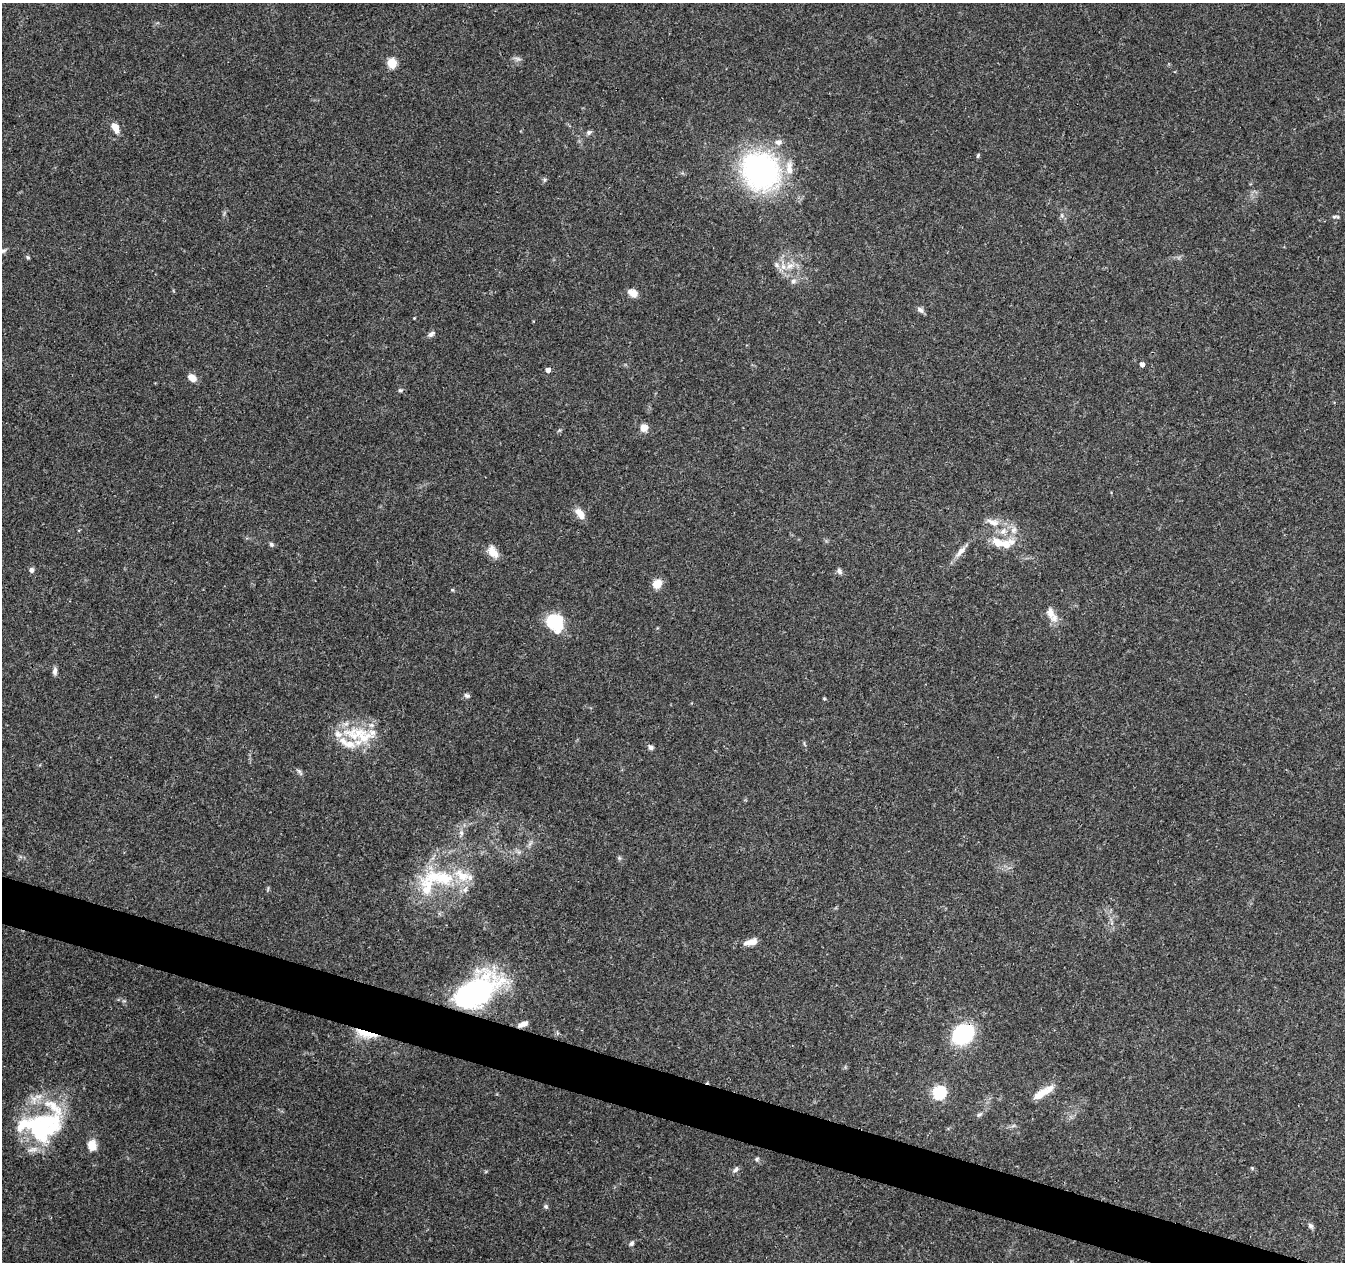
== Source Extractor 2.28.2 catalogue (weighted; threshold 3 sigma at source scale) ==
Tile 6 of 4 x 4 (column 2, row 2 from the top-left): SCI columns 1354-2696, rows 2802-4061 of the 5388 x 5541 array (HDU 1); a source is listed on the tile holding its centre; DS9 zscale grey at full resolution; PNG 1347 x 1264 px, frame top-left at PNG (2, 3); no overlay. Shown black and unused: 3% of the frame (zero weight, under 3 of 4 exposures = <1% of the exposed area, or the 3 px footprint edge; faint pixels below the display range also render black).
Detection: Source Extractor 2.28.2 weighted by HDU 2 'WHT'; one run over the whole footprint, this tile lists its part. Background 0.0487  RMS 0.0025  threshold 0.0113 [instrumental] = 3 sigma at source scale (4.5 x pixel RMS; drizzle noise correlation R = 1.50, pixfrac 1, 0.0396/0.0396 arcsec/px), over >= 5 px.
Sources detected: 77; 1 inside a brighter object's white glare — not listed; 19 inside a brighter listed object's ellipse — not listed separately; the other 57 listed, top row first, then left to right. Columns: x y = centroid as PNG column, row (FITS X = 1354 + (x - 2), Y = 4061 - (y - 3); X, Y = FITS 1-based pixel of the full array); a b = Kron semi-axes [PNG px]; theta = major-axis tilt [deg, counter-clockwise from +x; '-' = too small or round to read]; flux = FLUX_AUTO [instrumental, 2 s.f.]
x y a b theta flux
517 59 8 6 -18 0.74
392 63 5 5 - 13
115 127 11 6 -61 2.6
589 132 7 6 - 0.62
978 156 6 4 64 0.34
761 171 41 36 -50 55
544 180 6 4 71 0.38
1334 217 8 5 1 0.49
28 257 5 4 - 0.34
776 265 9 6 -43 0.89
790 266 11 8 19 2.1
793 281 6 6 - 0.67
633 293 11 7 -30 2.5
920 310 11 6 -43 0.81
414 318 3 2 - 0.2
431 334 11 6 38 0.83
1142 364 4 4 - 1.2
548 370 4 4 - 1.3
192 378 9 6 -34 2.4
400 390 6 5 - 0.39
644 428 8 8 - 2
580 514 15 8 -52 2.4
993 522 19 8 -23 2.5
1014 530 11 8 69 1.7
998 543 19 12 -27 3.7
271 544 6 5 - 0.53
960 551 21 7 46 2
493 552 16 10 -55 2.9
31 570 6 5 - 0.82
839 571 8 6 -67 0.72
657 584 10 9 - 3.1
452 590 5 4 - 0.29
1050 613 17 10 -71 2.5
555 621 18 16 -15 10
55 671 10 6 89 0.9
467 696 8 5 -31 0.58
357 734 44 20 -1 11
651 747 7 6 - 0.71
300 772 12 4 -56 0.57
461 833 9 6 -82 0.87
519 852 6 5 - 0.56
443 878 35 22 -14 15
751 942 14 7 13 2.6
476 991 33 17 29 93
523 1024 12 5 23 1.6
366 1032 28 8 -13 4.9
963 1034 18 14 29 26
939 1092 6 6 - 36
1042 1093 27 8 31 4.1
979 1114 8 4 9 0.46
39 1130 60 31 -25 25
757 1159 6 6 - 0.49
1252 1168 5 4 - 0.28
736 1169 8 6 46 0.77
546 1207 7 6 - 0.48
1311 1226 9 6 -58 0.67
632 1243 7 5 55 0.58
Overlapping masked pixels (flux is a lower limit): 4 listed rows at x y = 476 991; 523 1024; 366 1032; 963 1034